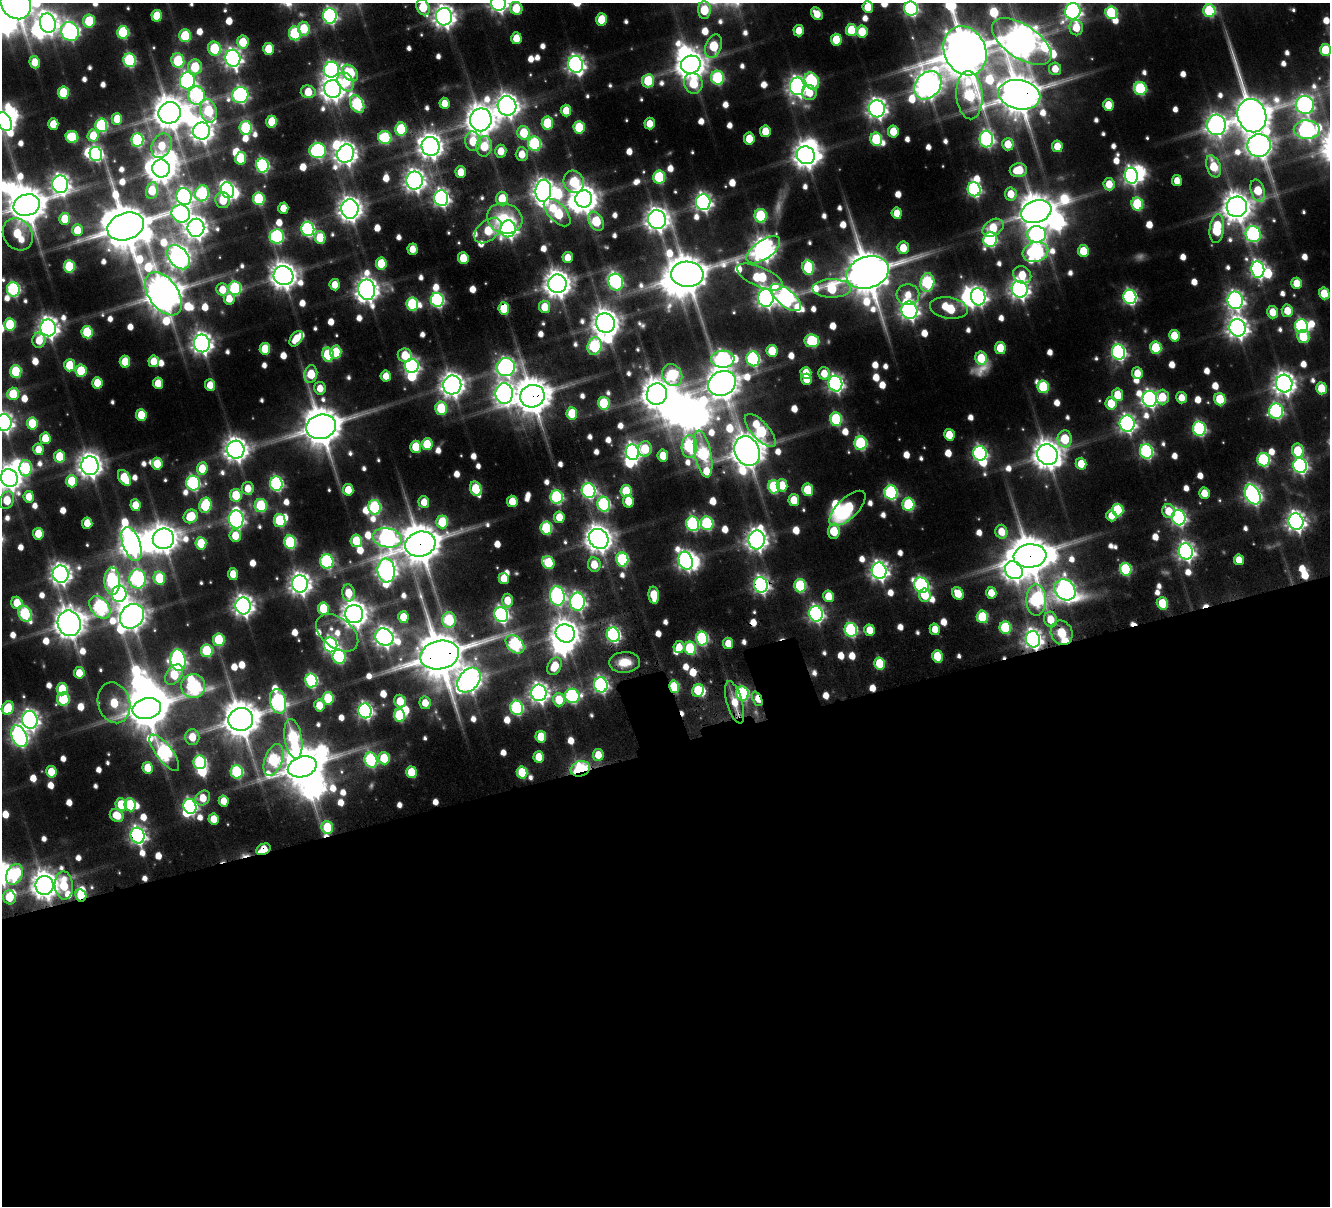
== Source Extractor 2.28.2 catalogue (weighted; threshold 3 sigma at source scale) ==
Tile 15 of 4 x 4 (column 3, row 4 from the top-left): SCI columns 2842-4169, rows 491-1694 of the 5675 x 5680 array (HDU 1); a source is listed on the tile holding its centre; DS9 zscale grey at full resolution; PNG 1332 x 1208 px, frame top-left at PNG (2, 3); each listed source drawn as its Kron ellipse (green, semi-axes under 4 px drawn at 4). Shown black and unused: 39% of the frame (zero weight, under 4 of 7 exposures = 13% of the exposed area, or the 3 px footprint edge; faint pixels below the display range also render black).
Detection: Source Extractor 2.28.2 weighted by HDU 2 'WHT'; one run over the whole footprint, this tile lists its part. Background 0.0824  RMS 0.0086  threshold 0.0351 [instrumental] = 3 sigma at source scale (4.09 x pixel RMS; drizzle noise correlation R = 1.36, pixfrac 0.8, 0.05/0.05 arcsec/px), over >= 5 px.
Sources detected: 908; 16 too faint to see at this stretch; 47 inside a brighter object's white glare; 11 cosmic-ray / hot-pixel residue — neither listed nor drawn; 9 inside a brighter listed object's ellipse — not listed separately; of the other 825, all 500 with FLUX_AUTO >= 16.4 (the completeness limit of this list) listed and drawn (325 fainter detections not listed), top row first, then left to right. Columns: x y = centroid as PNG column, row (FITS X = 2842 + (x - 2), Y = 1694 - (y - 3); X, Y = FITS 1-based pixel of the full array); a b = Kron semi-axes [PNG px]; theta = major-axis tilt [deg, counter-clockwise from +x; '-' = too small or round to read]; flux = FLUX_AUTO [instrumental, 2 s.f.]
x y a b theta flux
16 3 17 14 -53 2900
499 3 8 7 - 490
423 7 8 6 -64 44
868 7 6 5 - 28
516 8 6 6 - 35
911 9 7 6 - 220
704 10 9 6 -88 45
1073 11 8 7 - 430
1209 11 6 6 - 99
1111 13 6 6 - 91
817 14 7 5 -55 19
157 16 6 5 - 35
330 16 8 7 - 290
444 17 9 8 - 820
602 19 6 5 - 37
89 21 6 6 - 56
48 23 10 7 -74 710
1076 28 8 7 - 25
304 29 7 6 - 42
851 30 6 5 - 47
70 31 10 8 -56 360
799 31 6 5 - 18
123 32 6 6 - 93
862 32 6 5 - 36
295 33 7 6 - 100
185 36 6 5 - 69
516 38 6 5 - 22
836 40 6 5 - 37
243 42 6 5 - 40
1022 42 34 16 -34 2200
714 46 12 8 69 60
214 49 7 6 - 79
269 49 6 5 - 33
1326 50 6 5 - 56
965 51 25 20 -64 6400
233 58 8 7 - 540
129 60 7 6 - 140
178 61 7 6 - 82
35 62 6 5 - 19
576 64 8 7 - 510
691 65 10 9 - 1700
195 67 7 7 - 53
1055 69 6 6 - 18
331 70 8 7 - 310
350 73 9 6 -48 79
718 78 7 6 - 120
187 81 8 7 - 320
648 81 6 6 - 54
812 81 9 7 -61 120
346 82 10 7 -59 31
693 83 10 9 - 43
928 85 15 12 48 1400
797 86 9 7 90 570
1140 88 6 6 - 100
333 89 9 8 - 1100
308 92 7 6 - 28
63 93 6 5 - 55
809 93 7 7 - 19
197 95 9 8 - 190
240 95 8 8 - 270
969 95 24 13 -86 150
1019 95 21 14 -11 4000
444 103 5 5 - 17
357 104 9 6 -60 140
1108 105 6 5 - 25
1305 105 9 9 - 380
507 106 9 9 - 990
877 109 8 8 - 640
566 110 6 5 - 21
208 111 12 8 -76 85
169 113 11 10 - 2400
1252 116 17 14 -69 3100
117 119 6 5 - 27
481 120 11 10 - 1800
5 122 10 6 -64 400
272 122 6 5 - 44
547 123 6 5 - 54
53 124 6 5 - 24
650 124 6 5 - 19
101 125 7 6 - 120
1216 125 10 9 - 690
579 127 6 5 - 60
246 128 7 6 - 110
401 129 7 6 - 66
1307 130 13 9 0 420
201 131 8 8 - 880
765 131 6 5 - 25
893 131 6 5 - 25
524 133 7 6 - 41
93 135 6 5 - 25
72 137 6 6 - 51
385 138 6 6 - 90
749 139 6 5 - 26
876 139 7 6 - 68
986 139 8 7 - 280
137 140 6 6 - 130
473 141 10 7 -82 33
534 144 7 6 - 130
1008 144 6 5 - 22
162 146 13 9 63 29
431 146 9 9 - 1100
484 146 10 7 86 35
1057 146 6 5 - 23
1259 146 12 11 - 1100
318 151 8 7 - 220
501 151 6 5 - 19
96 154 7 6 - 200
346 154 9 8 - 820
522 154 7 6 - 18
806 155 9 8 - 1200
241 158 6 5 - 47
262 165 7 6 - 190
1213 166 11 7 -69 39
161 168 9 8 - 1500
1018 170 8 7 - 33
461 172 6 5 - 22
1131 176 8 6 -76 380
659 177 6 6 - 77
415 181 9 8 - 750
1177 181 5 5 - 18
574 182 11 10 - 62
60 184 9 8 - 560
1109 184 6 5 - 21
974 189 7 6 - 220
152 190 8 5 79 36
228 190 8 6 -67 270
1258 190 11 6 -72 41
543 191 11 8 84 900
202 193 8 7 - 140
1011 194 6 6 - 21
184 196 8 7 - 340
441 198 8 7 - 390
259 199 6 5 - 88
502 199 7 5 -86 29
584 199 8 8 - 1400
223 200 8 7 - 29
703 202 8 7 - 430
1137 204 6 6 - 81
27 205 13 10 16 3100
1237 207 10 10 - 1600
283 208 5 5 - 18
350 209 10 8 -90 970
1036 211 15 11 20 2700
557 212 17 8 -46 76
897 213 6 5 - 18
181 214 9 8 - 260
761 216 7 6 - 97
505 218 18 15 -17 39
65 219 6 5 - 31
657 219 9 9 - 970
596 221 10 6 -58 60
126 227 19 13 20 5200
196 228 9 8 - 890
993 228 11 8 31 34
308 229 7 6 - 200
508 229 8 7 - 470
1217 229 14 7 83 70
77 230 6 5 - 24
488 231 16 9 41 35
18 234 17 14 -54 55
1037 234 9 8 - 240
1253 234 8 7 - 220
277 236 7 7 - 170
320 238 6 5 - 38
990 239 7 7 - 190
903 248 6 5 - 24
412 249 5 5 - 18
763 250 19 9 35 960
1083 251 6 5 - 32
1035 252 13 10 15 280
178 257 13 9 -51 860
568 257 5 5 - 16
463 258 6 5 - 30
381 264 6 5 - 45
69 266 6 5 - 69
808 267 7 6 - 87
1258 269 8 6 -83 360
868 272 22 15 18 5400
687 274 16 12 -3 3300
1022 275 9 8 - 27
283 276 10 9 - 1300
760 277 25 9 -24 72
616 282 8 7 - 210
927 282 9 7 79 130
1297 283 5 5 - 24
557 284 9 9 - 1300
335 285 5 5 - 18
235 288 7 6 - 120
832 288 19 9 0 77
13 289 7 6 - 160
222 289 6 6 - 21
1020 289 8 8 - 610
367 290 10 8 -80 910
1324 293 6 5 - 32
163 294 24 14 -54 2900
908 295 11 10 - 19
786 297 18 8 -40 470
978 297 9 7 -80 380
1130 297 7 6 - 250
766 298 9 8 - 540
229 299 6 5 - 17
437 300 7 6 - 210
1235 300 9 7 -82 470
412 304 6 6 - 95
545 307 6 5 - 25
504 308 6 5 - 45
949 308 19 10 -9 58
909 310 9 8 - 510
1287 311 6 5 - 22
1272 312 6 5 - 21
605 323 10 9 - 1400
10 324 6 5 - 62
1301 326 7 6 - 190
48 328 8 7 - 740
1238 328 9 8 - 780
87 332 6 5 - 68
1174 336 6 5 - 29
1303 337 6 6 - 45
296 339 8 5 54 20
39 340 7 6 - 22
812 341 7 6 - 93
202 343 9 8 - 720
594 346 9 7 73 140
1000 348 6 5 - 34
1156 348 6 5 - 63
265 349 6 5 - 40
772 351 6 5 - 36
336 352 6 5 - 47
1118 352 7 6 - 280
328 354 7 5 -78 80
405 355 7 6 - 32
981 358 6 6 - 39
723 359 11 8 -2 330
753 359 7 6 - 190
154 361 6 5 - 22
125 362 6 5 - 32
70 365 6 5 - 41
412 366 7 7 - 330
506 367 9 9 - 440
16 371 6 5 - 66
81 371 6 5 - 52
806 373 6 5 - 22
824 373 6 6 - 17
1137 373 6 5 - 20
311 374 9 6 77 42
672 375 11 9 -58 110
386 376 5 5 - 17
807 379 5 5 - 23
97 383 6 5 - 29
158 383 6 5 - 23
722 383 14 12 28 1900
835 384 8 7 - 380
1284 384 9 8 - 870
210 385 6 5 - 19
452 385 9 9 - 1000
1043 387 6 5 - 69
320 388 6 5 - 17
1321 388 6 5 - 32
504 393 10 9 - 610
13 394 6 6 - 38
657 394 11 10 - 1900
1118 395 6 5 - 32
532 396 12 11 - 2900
1162 397 7 6 - 29
1181 398 5 5 - 16
1150 399 8 7 - 390
1220 399 6 5 - 49
604 403 6 5 - 71
1111 403 6 5 - 35
441 408 7 6 - 65
1276 411 8 7 - 210
572 413 6 5 - 38
141 415 6 5 - 38
836 419 7 6 - 98
4 422 8 7 - 490
32 423 6 5 - 46
1127 424 8 7 - 430
321 427 15 12 16 3500
1199 429 7 6 - 180
760 430 21 8 -48 110
949 435 6 5 - 26
45 438 6 5 - 28
1065 439 8 7 - 53
861 443 7 6 - 130
427 444 6 5 - 43
689 446 11 7 89 140
416 447 6 5 - 40
38 449 6 5 - 19
645 449 7 7 - 40
236 450 9 9 - 980
747 451 15 12 -64 2500
1146 451 7 6 - 190
1298 451 7 6 - 43
632 452 8 6 -74 470
980 453 7 6 - 260
703 454 23 8 -79 170
1047 455 10 10 - 1700
59 456 6 5 - 35
663 456 6 5 - 23
1264 460 7 6 - 140
157 464 6 5 - 33
1081 464 6 5 - 23
90 466 9 9 - 980
1300 466 7 6 - 290
26 468 8 6 88 86
202 469 6 5 - 33
9 478 9 8 - 1000
124 478 8 5 -58 50
72 481 6 5 - 44
193 483 7 7 - 200
276 484 7 6 - 190
782 485 6 5 - 23
774 487 7 6 - 85
248 488 6 5 - 18
476 489 7 5 -69 62
348 490 6 5 - 23
808 490 6 5 - 45
589 491 7 6 - 230
626 491 6 5 - 44
891 492 7 6 - 160
1204 493 5 5 - 21
1253 494 11 7 -62 460
236 495 6 5 - 43
29 497 6 5 - 19
557 497 7 6 - 150
7 500 9 7 66 32
794 500 6 5 - 28
512 501 6 5 - 26
628 501 6 5 - 27
424 502 6 5 - 18
604 504 7 6 - 150
908 504 7 6 - 93
136 505 6 5 - 24
205 505 7 6 - 83
261 505 7 6 - 82
374 507 7 6 - 120
847 508 23 10 44 87
1118 510 6 5 - 67
1169 511 7 6 - 24
191 516 7 6 - 42
1111 516 6 5 - 16
559 517 6 5 - 20
1179 518 7 6 - 300
236 519 9 7 -87 380
280 520 7 5 -81 75
1296 521 8 7 - 590
442 522 6 6 - 52
87 523 6 5 - 23
707 523 7 6 - 120
693 524 7 6 - 180
546 528 6 6 - 82
834 531 7 6 - 42
1001 532 7 6 - 22
38 534 6 5 - 28
235 536 6 5 - 24
387 538 14 9 -12 520
163 539 10 10 - 1500
599 539 11 9 -47 1400
757 540 9 8 - 760
356 541 6 5 - 45
290 542 7 6 - 110
201 543 6 5 - 44
132 544 18 8 -70 1000
420 544 15 12 16 3600
1186 551 8 7 - 470
1030 556 16 11 6 3800
622 559 7 6 - 110
1239 560 5 5 - 19
686 561 9 7 -72 440
327 562 7 6 - 170
548 563 7 6 - 54
594 564 7 6 - 21
1126 569 6 5 - 90
1014 570 9 8 - 670
386 571 12 9 -83 680
879 571 8 7 - 540
61 574 9 8 - 680
233 574 6 5 - 20
159 578 6 6 - 53
504 578 5 5 - 21
137 579 9 8 - 270
112 581 14 7 -87 160
300 584 9 8 - 760
761 585 8 7 - 370
921 585 8 7 - 240
800 586 6 6 - 86
1065 590 11 9 -44 590
348 593 8 6 -84 26
991 593 6 5 - 19
119 594 8 7 - 270
958 594 7 5 -59 24
654 595 8 5 -84 40
925 595 6 6 - 37
557 596 9 7 -80 320
828 596 6 5 - 25
507 600 7 5 88 23
1036 600 16 9 90 170
578 602 9 7 90 350
17 603 6 5 - 27
1162 603 6 5 - 35
243 606 8 7 - 690
100 607 12 9 -52 210
323 608 6 5 - 49
25 614 8 6 -63 120
354 614 9 9 - 1300
816 614 8 6 -75 330
501 615 8 6 -73 310
132 616 13 11 51 1400
403 617 6 5 - 24
982 617 6 5 - 62
1051 619 8 6 -72 23
449 620 8 7 - 92
69 623 13 11 -70 1900
1005 628 6 5 - 77
935 629 6 5 - 18
851 630 7 6 - 150
870 630 6 5 - 20
337 633 24 15 -37 21
565 633 10 9 - 1300
1062 633 12 10 -67 74
613 635 7 6 - 240
384 637 9 8 - 620
702 638 7 6 - 130
1033 639 8 7 - 580
219 640 6 5 - 60
728 643 5 5 - 19
515 644 11 7 -44 170
331 645 7 6 - 270
679 647 6 5 - 16
690 648 6 6 - 66
207 651 6 6 - 79
440 655 20 14 13 5700
937 656 6 5 - 33
339 657 7 6 - 130
178 660 11 7 -80 340
624 662 15 10 4 23
880 663 6 5 - 49
554 666 9 6 62 30
79 673 6 5 - 21
174 675 11 7 53 44
311 680 7 6 - 170
469 680 14 10 49 1000
601 685 7 6 - 300
193 686 12 12 - 220
674 687 6 5 - 68
62 689 6 5 - 42
698 690 6 5 - 46
539 693 8 7 - 580
742 694 7 6 - 130
572 696 7 7 - 170
328 698 6 5 - 58
63 699 6 6 - 83
757 699 8 4 -65 20
559 700 6 6 - 34
278 701 12 7 -77 250
400 701 7 5 -71 27
735 702 22 7 -74 24
114 703 21 16 -73 51
425 703 6 5 - 19
319 705 6 5 - 24
8 708 7 6 - 45
147 708 14 10 13 3400
517 708 7 6 - 150
365 711 7 6 - 330
399 716 6 5 - 84
241 719 12 11 - 2900
30 720 9 7 -83 530
19 736 11 7 -66 430
192 737 8 7 - 22
541 737 6 5 - 35
293 739 20 8 -80 130
164 753 22 8 -53 260
598 755 6 5 - 23
539 757 6 5 - 24
384 758 6 5 - 42
273 760 16 9 70 130
371 760 7 6 - 150
200 762 7 6 - 140
302 767 15 10 17 3700
148 768 6 5 - 29
580 769 10 7 20 130
51 772 6 5 - 29
237 772 7 6 - 120
411 772 6 5 - 40
522 772 6 5 - 52
203 798 8 6 47 21
224 801 5 5 - 19
121 805 6 5 - 38
130 805 6 5 - 60
190 806 7 6 - 240
117 815 7 6 - 26
214 819 5 5 - 20
327 827 6 6 - 49
138 836 8 7 - 410
263 849 7 5 28 29
14 874 11 7 63 84
45 885 9 9 - 1400
64 885 14 9 -87 49
81 895 6 5 - 41
9 897 7 6 - 31
Overlapping masked pixels (flux is a lower limit): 24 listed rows (the first 20) at x y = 1019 95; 596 221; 557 284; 504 308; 532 396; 747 451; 703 454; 757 540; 420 544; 1186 551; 1030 556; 761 585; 982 617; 1062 633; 1033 639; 440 655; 674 687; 742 694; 757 699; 735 702
Isophote crosses this tile's border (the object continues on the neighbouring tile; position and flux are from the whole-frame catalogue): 17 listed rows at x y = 16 3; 499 3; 423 7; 868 7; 911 9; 704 10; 1073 11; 444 17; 1022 42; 1326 50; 965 51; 5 122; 1307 130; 27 205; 4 422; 9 478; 7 500